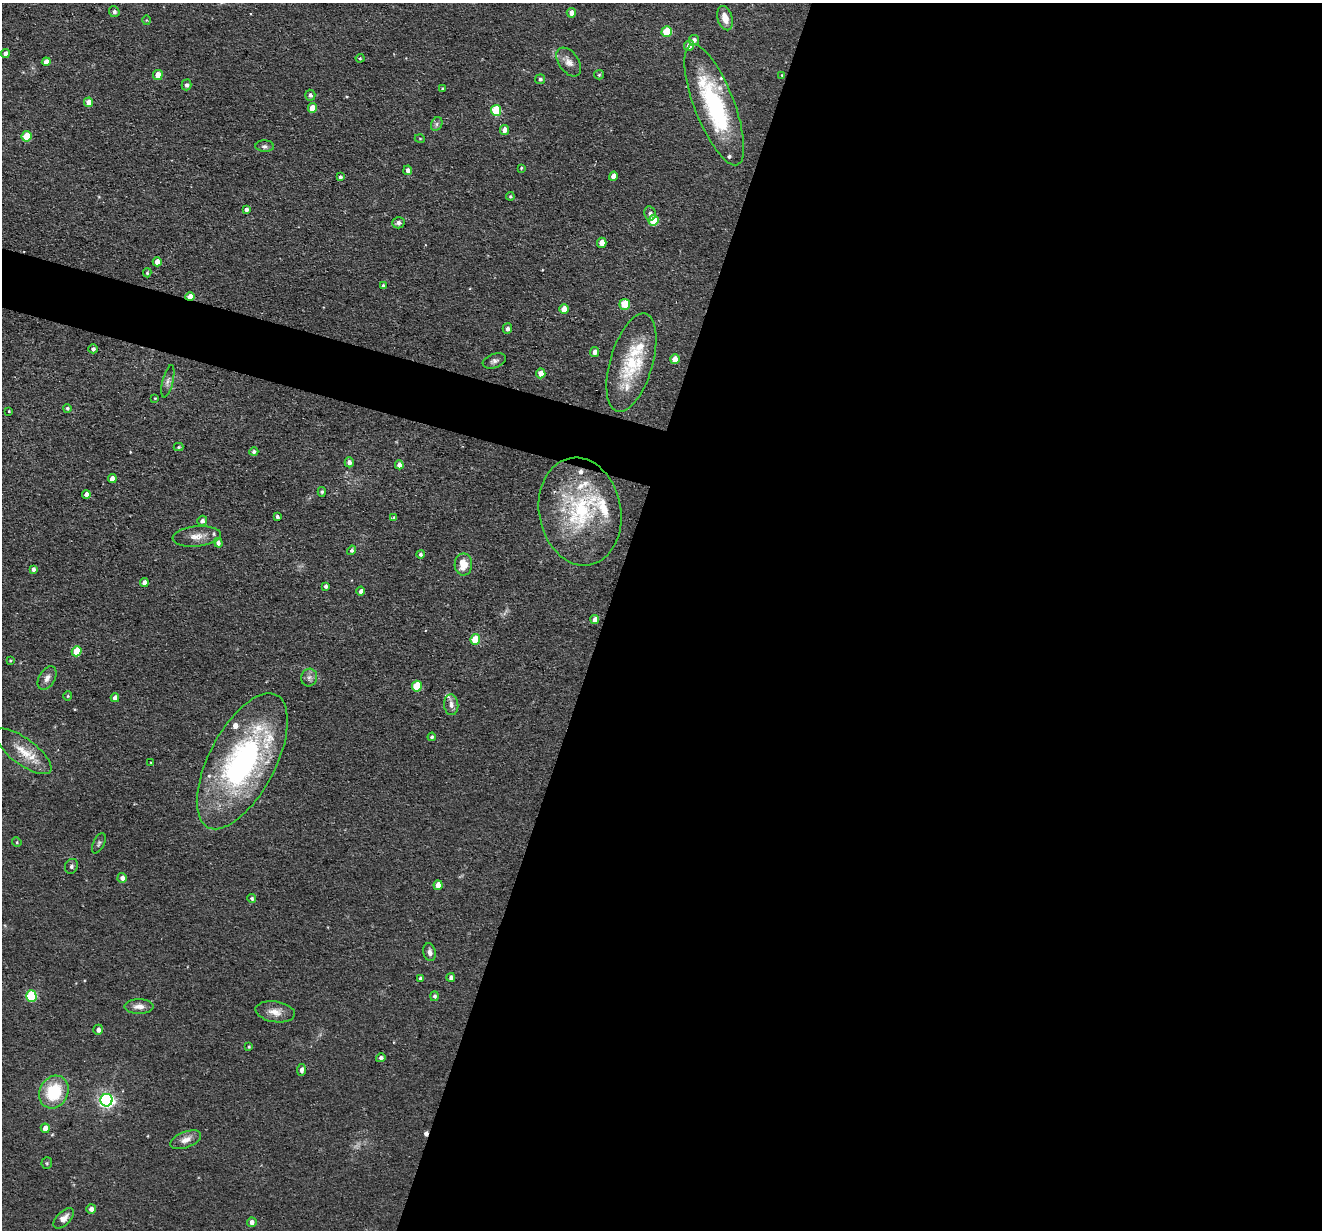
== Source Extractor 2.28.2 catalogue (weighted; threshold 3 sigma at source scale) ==
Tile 12 of 4 x 4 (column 4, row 3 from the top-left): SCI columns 3959-5278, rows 1356-2583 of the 5278 x 5295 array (HDU 1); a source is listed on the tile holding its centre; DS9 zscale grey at full resolution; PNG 1324 x 1232 px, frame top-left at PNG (2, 3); each listed source drawn as its Kron ellipse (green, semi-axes under 4 px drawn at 4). Shown black and unused: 57% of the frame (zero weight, under 2 of 3 exposures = <1% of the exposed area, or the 3 px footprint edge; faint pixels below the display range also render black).
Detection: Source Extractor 2.28.2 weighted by HDU 2 'WHT'; one run over the whole footprint, this tile lists its part. Background 0.0571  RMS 0.0069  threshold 0.031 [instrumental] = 3 sigma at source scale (4.5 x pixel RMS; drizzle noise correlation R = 1.50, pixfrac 1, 0.05/0.05 arcsec/px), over >= 5 px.
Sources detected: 127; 2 cosmic-ray / hot-pixel residue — neither listed nor drawn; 12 inside a brighter listed object's ellipse — not listed separately; the other 113 listed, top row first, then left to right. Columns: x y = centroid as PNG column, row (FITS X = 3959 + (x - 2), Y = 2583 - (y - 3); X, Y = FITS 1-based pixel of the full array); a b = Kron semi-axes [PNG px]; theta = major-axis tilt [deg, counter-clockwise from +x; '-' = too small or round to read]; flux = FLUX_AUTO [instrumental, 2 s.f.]
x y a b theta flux
114 12 5 5 - 2.1
571 13 5 4 - 4.4
725 18 12 7 -74 7.9
146 20 5 3 - 0.65
667 32 5 5 - 27
694 40 5 5 - 2.7
689 46 5 5 - 4.6
5 53 4 4 - 3.3
360 58 4 4 - 0.9
46 62 4 4 - 5.4
569 62 16 10 -54 5.6
158 75 5 4 - 8.1
599 75 5 4 - 0.86
782 75 4 3 - 0.75
540 79 5 4 - 1.6
186 85 5 5 - 2.2
442 88 3 3 - 0.76
310 95 5 5 - 2.2
89 102 5 4 - 5.9
714 105 64 20 -69 89
312 108 5 4 - 9.3
496 110 5 5 - 37
437 124 7 5 63 1.8
504 130 5 4 - 4.6
27 136 5 5 - 20
420 139 5 3 - 0.61
265 146 9 6 -3 2.1
521 168 4 3 - 0.75
408 170 5 4 - 2.9
613 176 5 4 - 5.3
340 177 4 4 - 1.8
510 196 4 4 - 0.89
246 209 4 4 - 1.8
650 213 7 5 -78 2.1
653 220 5 5 - 25
398 223 6 5 - 2.2
602 243 5 4 - 6.1
157 262 4 4 - 6
147 273 4 3 - 1.1
383 285 4 3 - 1.1
190 297 5 4 - 8.6
625 304 5 5 - 30
564 309 5 4 - 7.8
507 329 5 4 - 2.4
93 349 5 4 - 1.7
595 352 5 4 - 3.4
675 359 5 4 - 8.4
494 361 12 7 20 2.7
631 363 51 21 74 42
541 373 5 4 - 8.1
168 381 16 5 76 2.9
155 398 3 3 - 0.7
67 408 4 4 - 1.4
9 411 3 3 - 0.6
179 447 5 4 - 0.84
254 452 4 4 - 1.9
349 462 5 4 - 2.9
399 465 4 4 - 3.5
112 479 4 4 - 4.7
322 492 5 4 - 1.2
86 494 4 4 - 4.5
580 511 54 41 -79 80
277 516 3 3 - 1.6
394 518 4 4 - 1.4
202 521 5 5 - 2.7
197 536 24 10 6 8.2
218 543 5 4 - 2.2
351 550 5 4 - 1.6
420 554 4 4 - 1.7
463 564 11 9 89 11
33 569 4 3 - 2.1
144 583 4 4 - 3.5
326 586 4 3 - 1.8
361 591 4 4 - 2.5
595 619 4 4 - 4.7
475 639 5 4 - 23
77 651 5 5 - 20
10 660 3 2 - 0.78
47 678 13 8 59 4.2
309 678 9 8 - 3
417 686 5 5 - 24
68 696 4 4 - 0.86
115 698 4 4 - 4
451 705 10 7 -85 3.8
432 737 4 4 - 1.7
23 751 34 13 -37 17
242 761 75 33 62 180
151 762 3 2 - 0.5
17 842 5 4 - 0.79
99 843 11 5 63 1.7
71 866 7 6 - 1.7
122 878 5 4 - 3.5
438 885 5 4 - 8.5
252 898 4 4 - 1.3
430 952 9 6 -78 2.9
451 977 4 4 - 2
420 978 4 4 - 1.4
31 996 5 5 - 49
434 996 5 4 - 1.6
139 1006 14 7 0 5.4
275 1012 20 10 -9 7.6
98 1030 5 5 - 3.4
249 1047 4 3 - 0.8
381 1058 5 4 - 2.1
301 1070 6 4 86 3
54 1092 17 14 63 35
106 1100 6 6 - 230
45 1128 5 4 - 6.2
186 1140 16 8 21 5.3
47 1163 6 5 - 1.2
91 1209 5 4 - 3.6
64 1218 13 7 44 4.8
252 1222 5 5 - 3.7
Overlapping masked pixels (flux is a lower limit): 1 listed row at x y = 190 297